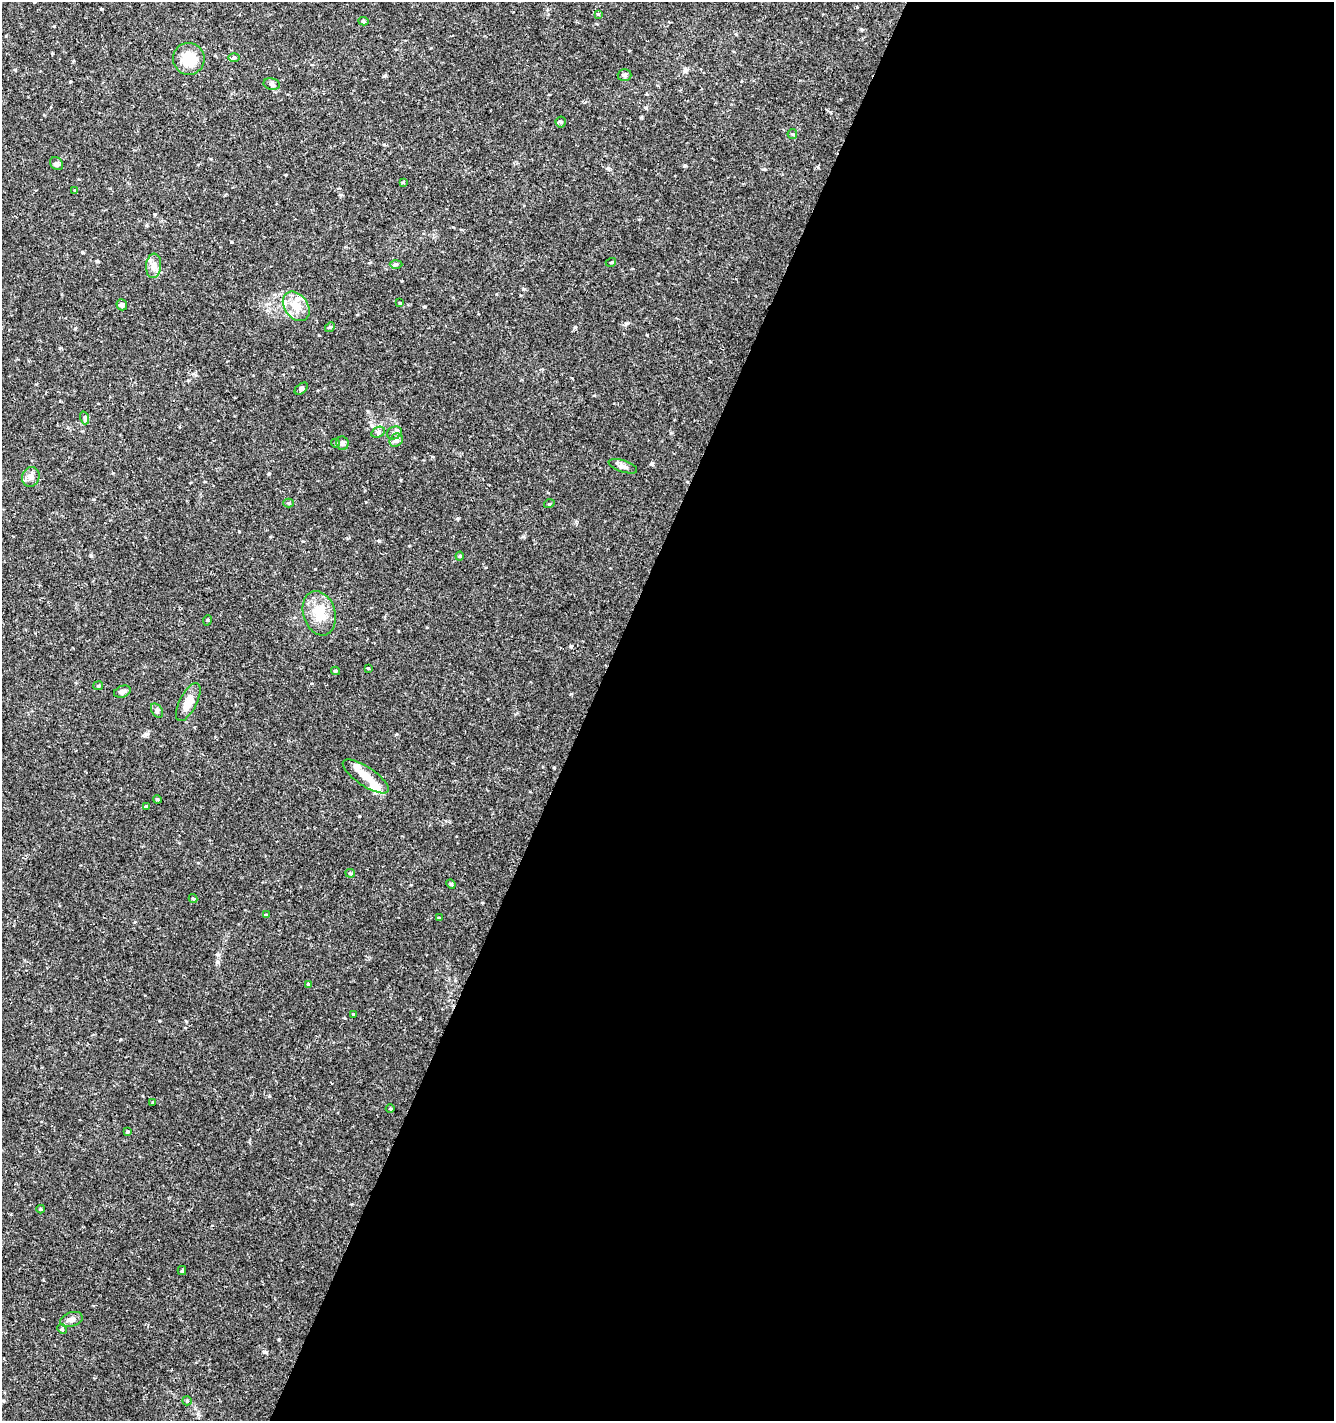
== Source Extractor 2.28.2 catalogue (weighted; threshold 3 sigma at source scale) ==
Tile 12 of 4 x 4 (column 4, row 3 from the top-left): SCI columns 4264-5595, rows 1423-2841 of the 5800 x 5692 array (HDU 1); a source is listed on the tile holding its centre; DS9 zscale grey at full resolution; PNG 1336 x 1423 px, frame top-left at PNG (2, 2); each listed source drawn as its Kron ellipse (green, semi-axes under 4 px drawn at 4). Shown black and unused: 56% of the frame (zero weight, under 2 of 3 exposures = <1% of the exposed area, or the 3 px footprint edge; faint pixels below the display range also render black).
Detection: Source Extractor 2.28.2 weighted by HDU 2 'WHT'; one run over the whole footprint, this tile lists its part. Background 0.0364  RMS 0.0033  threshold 0.015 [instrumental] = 3 sigma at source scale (4.5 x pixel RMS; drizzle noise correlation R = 1.50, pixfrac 1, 0.0396/0.0396 arcsec/px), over >= 5 px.
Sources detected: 58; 2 inside a brighter listed object's ellipse — not listed separately; the other 56 listed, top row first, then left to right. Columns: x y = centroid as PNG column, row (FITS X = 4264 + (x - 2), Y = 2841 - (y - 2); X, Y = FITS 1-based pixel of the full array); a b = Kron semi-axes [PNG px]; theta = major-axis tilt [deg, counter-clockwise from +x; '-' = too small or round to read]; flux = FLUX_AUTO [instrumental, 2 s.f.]
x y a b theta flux
598 14 4 4 - 0.31
363 21 5 4 - 0.53
234 58 6 4 1 0.44
189 59 16 15 - 8.7
624 75 7 5 -1 0.66
272 84 8 5 -11 0.83
561 122 5 5 - 0.5
792 134 5 4 - 0.46
56 164 7 5 -45 0.83
403 182 4 4 - 0.32
74 190 3 3 - 0.67
611 262 5 3 - 0.3
396 264 6 4 1 0.57
154 266 12 7 85 2
400 303 4 3 - 0.34
122 305 6 5 - 0.75
296 306 16 11 -55 4.8
330 327 5 4 - 0.42
301 389 7 5 41 0.58
85 418 6 4 -72 0.58
378 432 7 5 31 0.69
394 433 8 6 26 1.2
396 440 7 6 - 1
335 443 5 3 - 0.31
342 443 7 6 - 1.2
623 466 15 6 -18 1.6
31 477 10 8 69 1.8
289 503 5 4 - 0.45
549 504 5 3 - 0.3
460 556 4 4 - 0.37
319 613 23 16 -72 7.6
208 620 5 3 - 0.28
368 668 4 3 - 0.28
335 671 4 4 - 0.38
98 686 5 4 - 0.38
122 692 9 6 20 0.98
188 702 21 8 63 4.3
157 711 8 5 -54 0.72
366 776 27 9 -34 5.1
157 799 4 3 - 0.3
146 806 4 3 - 0.37
350 873 5 4 - 0.37
451 884 5 4 - 0.42
193 899 4 3 - 0.53
266 915 4 4 - 0.4
439 918 4 3 - 0.32
309 984 3 3 - 1.3
353 1014 3 3 - 0.22
153 1103 3 3 - 1.2
390 1109 4 3 - 0.28
127 1132 4 3 - 0.96
41 1209 4 4 - 0.38
182 1271 4 4 - 0.36
71 1319 11 7 17 1.4
62 1329 5 4 - 0.45
187 1401 5 4 - 0.4
Unlisted compact peaks at least as high as the median listed source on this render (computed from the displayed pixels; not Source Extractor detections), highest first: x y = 575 327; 315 569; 523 289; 608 168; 98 261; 231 242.